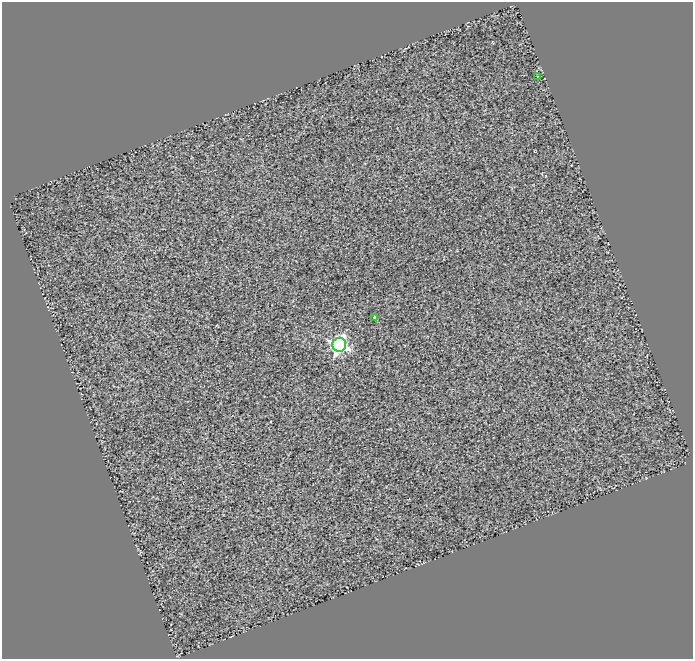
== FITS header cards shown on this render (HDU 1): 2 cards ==
NAXIS1  =                  691
NAXIS2  =                  657

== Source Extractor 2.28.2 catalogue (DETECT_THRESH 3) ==
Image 691 x 657 px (HDU 1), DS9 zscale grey, 1 PNG px = 1 image px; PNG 695 x 661 px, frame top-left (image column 1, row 657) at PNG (2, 2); each listed source drawn as its Kron ellipse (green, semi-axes under 4 px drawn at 4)
Background -0.00357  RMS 0.1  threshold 0.313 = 3 sigma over >= 5 px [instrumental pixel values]
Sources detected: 3; all 3 listed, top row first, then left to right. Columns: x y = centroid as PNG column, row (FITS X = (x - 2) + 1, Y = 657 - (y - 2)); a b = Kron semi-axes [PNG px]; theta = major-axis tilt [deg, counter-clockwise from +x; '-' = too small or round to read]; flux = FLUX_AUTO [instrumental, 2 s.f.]
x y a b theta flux
538 76 4 2 - 7.6
374 317 4 3 - 12
339 345 7 7 - 2700